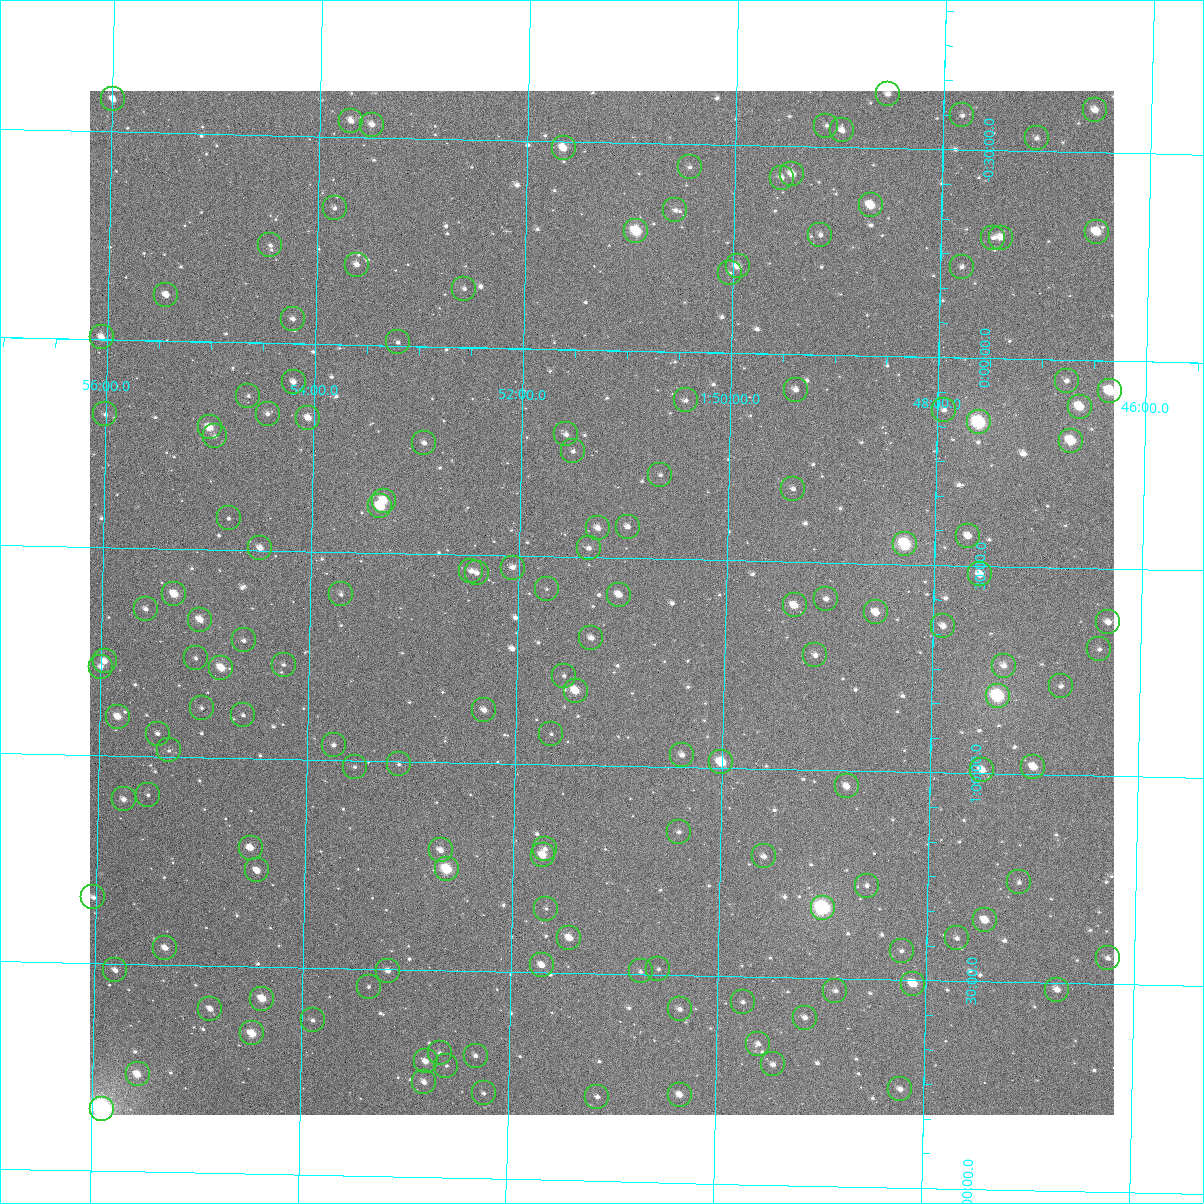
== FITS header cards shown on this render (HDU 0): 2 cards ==
NAXIS1  =                 1024
NAXIS2  =                 1024

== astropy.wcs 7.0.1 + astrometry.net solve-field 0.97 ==
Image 1024 x 1024 px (HDU 0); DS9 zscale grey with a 90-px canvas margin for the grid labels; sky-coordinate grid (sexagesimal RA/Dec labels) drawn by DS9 from the SOLVED WCS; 154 Tycho-2 reference stars matched to detected sources circled (green)
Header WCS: RA---TAN-SIP/DEC--TAN-SIP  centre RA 01:51:12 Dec +00:36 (27.80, +0.61 deg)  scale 8.66 arcsec/px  FOV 147.8' x 147.9'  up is +179 deg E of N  parity flipped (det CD > 0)
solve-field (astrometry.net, Tycho-2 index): VERIFIED the header's WCS against the Tycho-2 star catalogue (verified at 6 index scales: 14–154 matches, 0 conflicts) and refined it, rather than solving blind
Solved WCS: RA---TAN-SIP/DEC--TAN-SIP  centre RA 01:51:12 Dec +00:36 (27.80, +0.61 deg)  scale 8.66 arcsec/px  FOV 147.9' x 147.9'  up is +179 deg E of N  parity flipped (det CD > 0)
The solver's refit moves the header's centre by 0.14 arcsec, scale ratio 1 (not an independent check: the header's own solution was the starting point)
Tycho-2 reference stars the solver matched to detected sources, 154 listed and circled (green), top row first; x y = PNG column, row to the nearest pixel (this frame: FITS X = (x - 90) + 1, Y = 1024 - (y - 91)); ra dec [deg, ICRS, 3 dp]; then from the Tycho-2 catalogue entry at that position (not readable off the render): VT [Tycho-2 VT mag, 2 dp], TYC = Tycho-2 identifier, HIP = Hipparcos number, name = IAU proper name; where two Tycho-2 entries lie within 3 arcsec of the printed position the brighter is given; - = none
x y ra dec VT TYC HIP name
888 94 27.135 -0.631 10.79 4686-1777-1 - -
113 99 28.998 -0.578 10.53 4686-452-1 - -
1095 110 26.636 -0.602 10.52 4686-1770-1 - -
962 115 26.955 -0.583 11.63 4686-1300-1 - -
351 121 28.425 -0.539 10.42 4686-520-1 - -
372 125 28.375 -0.531 10.72 4686-283-1 - -
826 126 27.281 -0.552 11.72 4686-1705-1 - -
842 130 27.244 -0.540 11.08 4686-1932-1 - -
1037 138 26.775 -0.532 11.52 4686-1476-1 - -
564 148 27.913 -0.484 9.89 4686-208-1 8670 -
690 167 27.608 -0.444 11.80 4686-154-1 - -
792 174 27.361 -0.433 10.35 4686-1591-1 - -
782 178 27.386 -0.424 11.25 4686-1477-1 - -
871 205 27.170 -0.362 9.63 4686-1293-1 - -
335 208 28.460 -0.328 11.93 4686-622-1 - -
675 210 27.641 -0.341 11.78 4686-650-1 - -
636 231 27.733 -0.288 8.71 4686-200-1 8596 -
1097 232 26.626 -0.309 9.52 4686-1743-1 - -
820 235 27.291 -0.289 11.43 4686-1554-1 - -
993 238 26.874 -0.290 11.83 4686-1928-1 - -
1001 238 26.857 -0.291 10.75 4686-1484-1 - -
270 245 28.613 -0.236 11.85 4686-105-1 - -
357 265 28.405 -0.193 11.15 4686-126-1 - -
738 266 27.488 -0.209 10.30 4686-130-1 - -
962 267 26.949 -0.218 11.51 4686-1356-1 - -
730 273 27.507 -0.192 12.32 4686-124-1 - -
464 289 28.144 -0.141 11.63 4686-73-1 - -
166 295 28.861 -0.111 10.54 4686-35-1 8961 -
293 319 28.555 -0.059 11.51 4686-21-1 - -
102 337 29.014 -0.006 10.21 4686-2-1 - -
398 342 28.301 -0.008 12.31 4686-1-1 - -
1067 381 26.691 +0.050 11.58 29-760-1 - -
294 382 28.550 +0.092 11.03 30-270-1 - -
796 390 27.342 +0.085 11.59 29-780-1 - -
1110 391 26.586 +0.073 8.99 29-573-1 - -
248 396 28.658 +0.128 12.49 30-303-1 - -
686 400 27.606 +0.117 11.60 30-294-1 - -
1080 407 26.658 +0.112 10.07 29-942-2 8274 -
944 410 26.984 +0.127 11.10 29-946-1 - -
105 414 29.001 +0.180 11.55 30-409-1 - -
268 414 28.611 +0.170 11.66 30-384-1 - -
308 418 28.513 +0.178 11.09 30-408-1 - -
979 422 26.899 +0.155 7.92 29-983-1 8341 -
210 427 28.750 +0.206 9.95 30-396-1 - -
566 434 27.892 +0.205 11.66 30-393-1 - -
215 436 28.737 +0.227 11.81 30-381-1 - -
1071 441 26.677 +0.195 9.23 29-990-1 - -
424 443 28.233 +0.232 11.44 30-353-1 - -
573 451 27.874 +0.244 12.31 30-278-1 - -
660 475 27.663 +0.297 11.76 30-322-1 - -
793 489 27.343 +0.324 11.87 29-386-1 - -
384 501 28.327 +0.373 9.81 30-244-1 8815 -
380 506 28.336 +0.387 8.97 30-197-1 - -
229 518 28.700 +0.423 13.05 30-176-1 - -
628 527 27.739 +0.423 11.47 30-172-1 - -
598 528 27.811 +0.428 10.78 30-168-1 - -
968 536 26.920 +0.429 10.50 29-629-1 - -
905 544 27.071 +0.452 8.14 29-891-1 8393 -
260 548 28.622 +0.494 10.72 30-149-1 - -
589 548 27.831 +0.477 11.72 30-139-1 - -
513 568 28.014 +0.528 11.58 30-94-1 - -
471 571 28.114 +0.538 11.29 30-101-1 - -
477 573 28.101 +0.542 11.00 30-103-1 - -
980 574 26.890 +0.520 10.16 29-303-1 - -
547 589 27.932 +0.578 12.47 30-124-1 - -
174 594 28.827 +0.609 9.51 30-5-1 8952 -
341 594 28.426 +0.601 12.32 30-12-1 - -
619 595 27.757 +0.588 10.65 30-18-1 - -
826 599 27.258 +0.587 11.35 29-396-1 - -
795 605 27.334 +0.605 9.91 29-86-1 - -
146 609 28.895 +0.646 11.46 30-40-1 - -
876 612 27.137 +0.618 10.22 29-820-1 - -
200 620 28.763 +0.669 9.84 30-52-1 - -
1108 622 26.579 +0.630 11.02 29-852-1 - -
943 626 26.976 +0.647 10.90 29-712-1 - -
591 638 27.821 +0.693 11.13 30-71-1 - -
244 640 28.657 +0.717 11.55 30-78-1 - -
1099 649 26.599 +0.695 11.71 29-911-1 - -
815 655 27.281 +0.723 11.13 29-895-1 - -
196 658 28.772 +0.762 11.97 30-108-1 - -
105 661 28.991 +0.773 10.37 30-154-1 - -
284 665 28.560 +0.773 12.26 30-153-1 - -
1004 666 26.827 +0.739 11.32 29-853-1 - -
101 667 29.000 +0.787 11.79 30-186-1 - -
221 668 28.710 +0.784 9.56 30-193-1 - -
564 676 27.885 +0.785 11.79 30-185-1 - -
1061 686 26.689 +0.786 11.92 29-997-1 - -
576 691 27.856 +0.821 9.69 30-312-1 8639 -
998 696 26.840 +0.812 7.91 29-202-1 8328 -
202 708 28.755 +0.882 12.13 30-1017-1 - -
484 710 28.076 +0.872 10.81 30-989-1 - -
243 715 28.655 +0.897 11.65 30-901-1 - -
118 717 28.956 +0.906 9.93 30-887-1 - -
158 734 28.860 +0.945 11.84 30-820-1 - -
551 734 27.913 +0.927 11.96 30-873-1 - -
334 745 28.436 +0.963 11.87 30-776-1 - -
169 750 28.833 +0.985 13.00 30-704-1 - -
682 755 27.597 +0.970 11.06 30-786-1 - -
721 762 27.502 +0.986 9.04 30-712-1 - -
399 764 28.279 +1.006 12.17 30-739-1 - -
355 767 28.384 +1.015 11.77 30-759-1 - -
1033 767 26.751 +0.982 10.20 29-716-1 8298 -
982 770 26.875 +0.991 10.52 29-641-1 - -
847 786 27.199 +1.038 10.56 29-633-1 - -
148 795 28.880 +1.093 12.60 30-460-1 - -
124 799 28.938 +1.105 10.72 30-522-1 - -
679 832 27.601 +1.156 11.77 30-636-1 - -
251 848 28.631 +1.215 10.30 30-608-1 - -
545 849 27.922 +1.204 11.41 30-599-1 - -
441 850 28.173 +1.212 10.85 30-604-1 - -
543 855 27.928 +1.219 9.93 30-590-1 - -
764 856 27.395 +1.211 11.05 29-177-1 - -
447 869 28.158 +1.257 8.57 30-543-1 8756 -
257 870 28.614 +1.270 10.64 30-553-1 - -
1019 882 26.781 +1.260 11.58 29-150-1 - -
867 886 27.146 +1.276 11.44 29-726-1 - -
93 897 29.006 +1.342 11.16 30-485-1 - -
823 908 27.251 +1.332 7.40 29-333-1 8454 -
546 909 27.917 +1.347 12.10 30-490-1 - -
985 920 26.860 +1.352 10.02 29-440-1 - -
569 938 27.859 +1.416 10.11 30-685-1 - -
957 938 26.927 +1.397 11.46 29-718-1 - -
165 948 28.831 +1.461 10.40 30-718-1 - -
902 951 27.059 +1.430 11.62 29-326-1 - -
1108 958 26.563 +1.437 11.66 29-759-1 - -
542 965 27.924 +1.483 10.43 30-785-1 - -
658 969 27.643 +1.487 12.10 30-783-1 - -
115 970 28.950 +1.517 11.15 30-789-1 - -
388 971 28.294 +1.504 10.90 30-801-1 - -
641 971 27.686 +1.493 12.01 30-813-1 - -
913 984 27.030 +1.509 9.57 29-230-1 - -
369 987 28.340 +1.544 12.34 30-875-1 - -
1057 990 26.683 +1.516 11.01 29-76-1 - -
835 991 27.216 +1.530 11.32 29-943-1 - -
262 999 28.596 +1.578 9.50 30-906-1 - -
743 1002 27.438 +1.562 12.00 29-7-1 - -
210 1009 28.720 +1.604 10.96 30-1018-1 - -
680 1009 27.591 +1.582 11.16 30-898-1 - -
805 1018 27.288 +1.596 10.84 29-605-1 - -
313 1020 28.472 +1.627 11.57 30-954-1 - -
252 1033 28.618 +1.662 9.37 30-917-1 - -
758 1044 27.399 +1.662 12.08 29-450-1 - -
440 1053 28.166 +1.699 11.89 30-867-1 - -
476 1056 28.079 +1.704 11.56 30-839-1 - -
426 1061 28.199 +1.721 10.52 30-798-1 - -
773 1064 27.363 +1.710 11.55 29-206-1 - -
446 1066 28.149 +1.729 12.26 30-811-1 - -
138 1074 28.892 +1.766 10.44 30-736-1 - -
424 1082 28.202 +1.770 10.94 30-738-1 - -
900 1089 27.056 +1.763 10.88 29-481-1 - -
484 1093 28.058 +1.795 11.78 30-673-1 - -
680 1095 27.586 +1.788 10.63 30-694-1 - -
597 1097 27.784 +1.797 11.71 30-666-1 - -
102 1109 28.974 +1.850 6.79 30-1344-1 8998 -